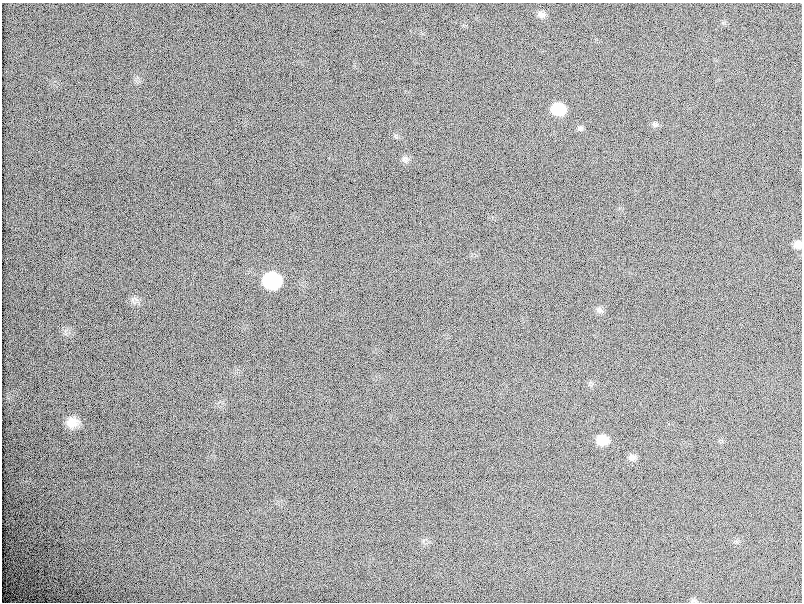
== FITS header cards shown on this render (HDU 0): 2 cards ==
NAXIS1  =                  800 / length of data axis 1
NAXIS2  =                  600 / length of data axis 2

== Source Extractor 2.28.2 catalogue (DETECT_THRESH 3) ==
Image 800 x 600 px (HDU 0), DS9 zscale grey, 1 PNG px = 1 image px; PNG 804 x 604 px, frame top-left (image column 1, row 600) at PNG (2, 3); no overlay
Background 88.7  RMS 16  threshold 48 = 3 sigma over >= 5 px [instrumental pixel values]
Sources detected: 10; all 10 listed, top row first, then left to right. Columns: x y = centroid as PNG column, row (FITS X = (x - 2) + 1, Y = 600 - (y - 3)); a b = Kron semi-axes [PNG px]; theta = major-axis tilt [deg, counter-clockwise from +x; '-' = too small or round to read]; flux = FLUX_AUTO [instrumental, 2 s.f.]
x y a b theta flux
541 14 11 8 -25 4400
558 109 13 11 -14 20000
655 124 10 5 -11 2500
404 159 9 8 - 3400
798 245 9 8 - 5500
272 281 16 14 -8 36000
599 310 10 7 -21 3300
72 422 16 12 3 11000
602 440 13 11 -10 11000
632 457 11 8 12 4000
At the frame edge (FLAGS 8, measured only in part): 1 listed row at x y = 798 245